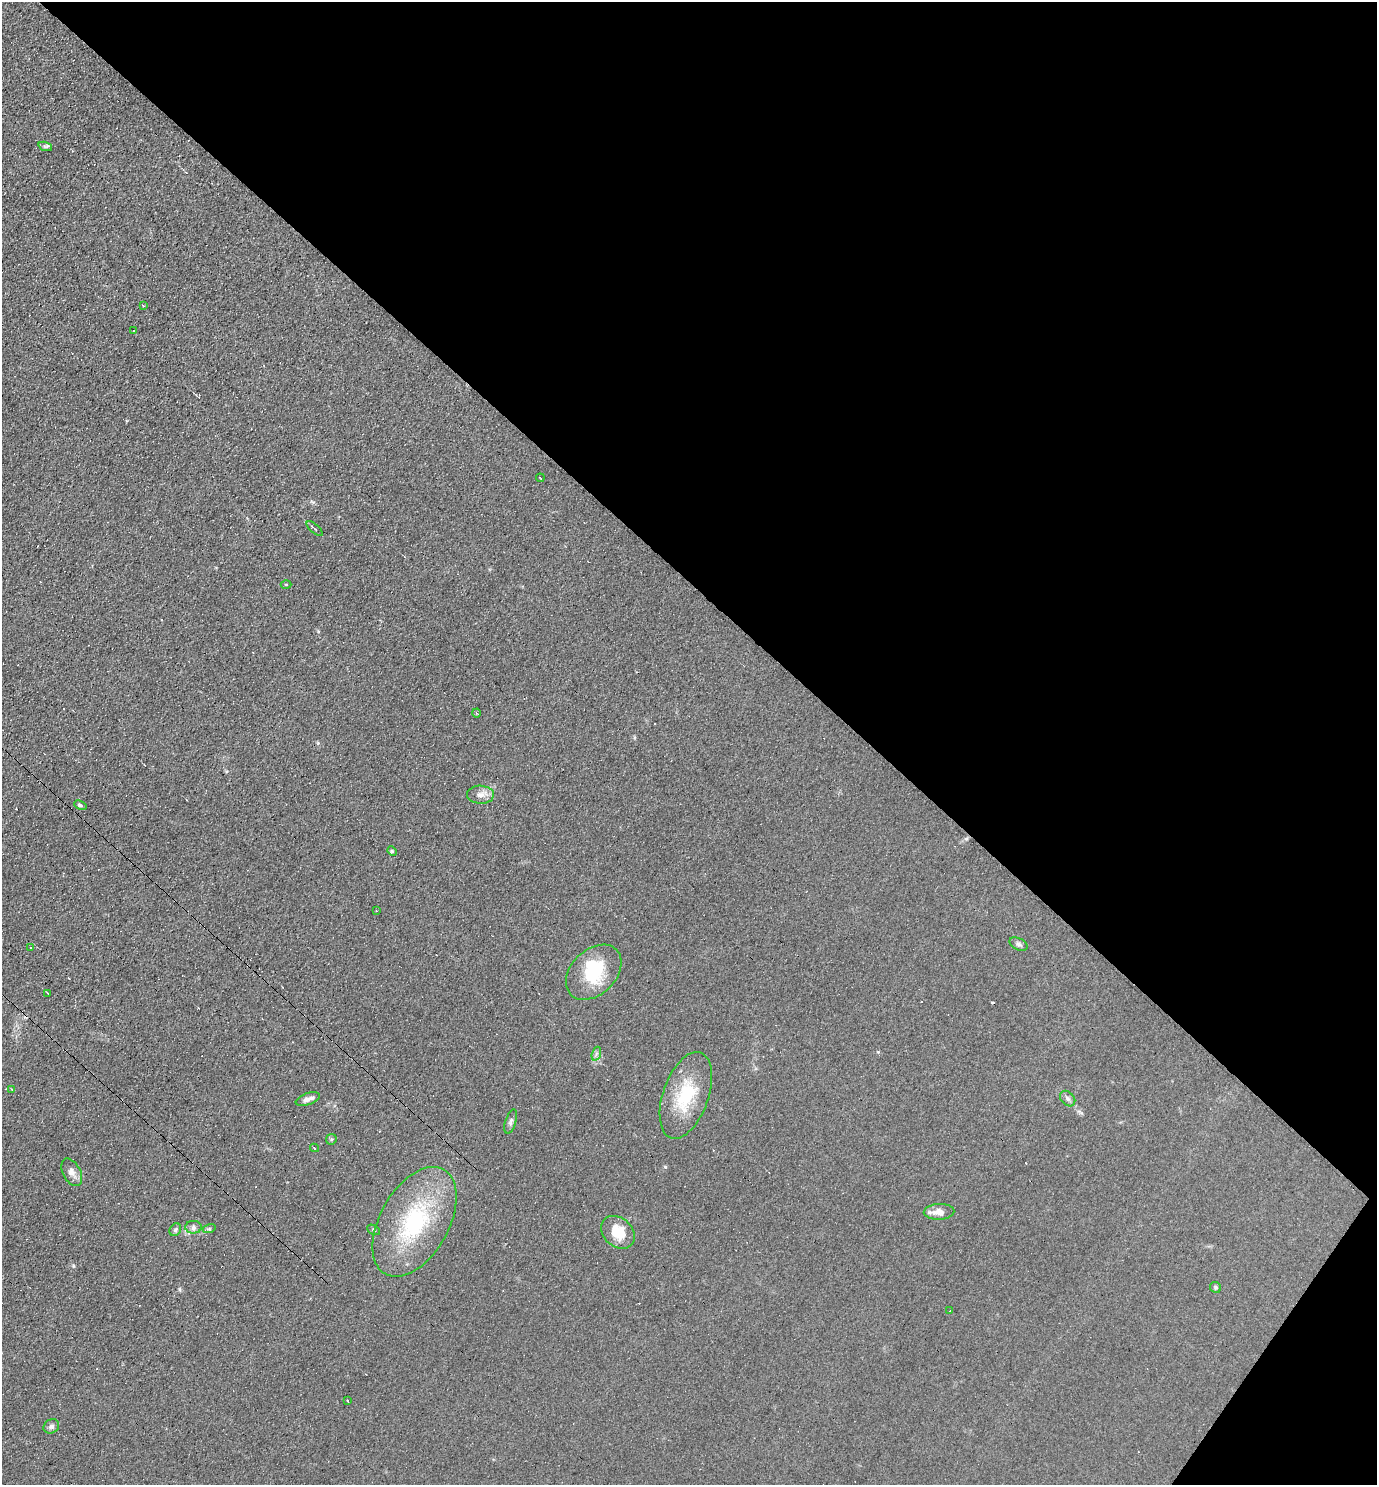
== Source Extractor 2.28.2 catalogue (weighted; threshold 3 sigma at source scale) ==
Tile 8 of 4 x 4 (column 4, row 2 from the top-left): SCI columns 4274-5648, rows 2968-4450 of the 5940 x 5934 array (HDU 1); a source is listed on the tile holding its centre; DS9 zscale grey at full resolution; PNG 1379 x 1487 px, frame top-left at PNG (2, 2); each listed source drawn as its Kron ellipse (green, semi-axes under 4 px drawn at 4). Shown black and unused: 41% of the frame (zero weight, under 3 of 4 exposures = <1% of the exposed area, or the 3 px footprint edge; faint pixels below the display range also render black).
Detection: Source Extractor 2.28.2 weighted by HDU 2 'WHT'; one run over the whole footprint, this tile lists its part. Background 0.104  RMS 0.0098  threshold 0.0441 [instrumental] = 3 sigma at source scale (4.5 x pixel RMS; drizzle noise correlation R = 1.50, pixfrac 1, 0.05/0.05 arcsec/px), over >= 5 px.
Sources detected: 43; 1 inside a brighter object's white glare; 7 cosmic-ray / hot-pixel residue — neither listed nor drawn; the other 35 listed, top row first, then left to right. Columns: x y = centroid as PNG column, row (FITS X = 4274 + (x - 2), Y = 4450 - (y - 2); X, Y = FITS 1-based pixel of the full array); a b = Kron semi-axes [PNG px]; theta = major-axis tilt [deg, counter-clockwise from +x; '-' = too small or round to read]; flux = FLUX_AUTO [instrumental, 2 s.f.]
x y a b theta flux
45 146 7 4 -18 1.8
143 306 3 2 - 1.2
133 331 3 3 - 2.3
540 478 4 2 - 0.84
315 529 10 3 -42 1.6
286 584 5 3 - 0.85
477 713 4 3 - 1.2
480 795 13 9 -1 6.6
80 805 6 4 -22 1.5
392 851 5 4 - 1.3
376 911 3 2 - 1.6
1018 944 10 5 -28 2.6
30 947 3 3 - 3.7
594 972 32 22 45 50
48 993 2 2 - 0.76
596 1054 7 4 72 2.3
11 1089 3 2 - 0.52
686 1095 45 22 71 49
308 1099 13 5 18 4.9
1068 1099 9 6 -46 2.9
511 1122 12 5 72 2.7
331 1139 5 5 - 1.4
314 1148 5 3 - 1.2
72 1172 15 8 -61 6.1
939 1212 15 8 3 8.6
414 1222 60 34 61 110
193 1227 8 6 -1 3.1
209 1229 6 4 17 1.4
175 1230 7 5 57 1.9
374 1230 7 4 -28 1.6
618 1232 18 14 -44 22
1215 1287 6 5 - 1.6
950 1311 3 2 - 0.96
348 1401 3 2 - 0.69
51 1426 8 6 31 3.3
Unlisted compact peaks at least as high as the median listed source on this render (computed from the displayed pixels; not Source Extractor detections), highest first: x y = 665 1167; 73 1266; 878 1052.